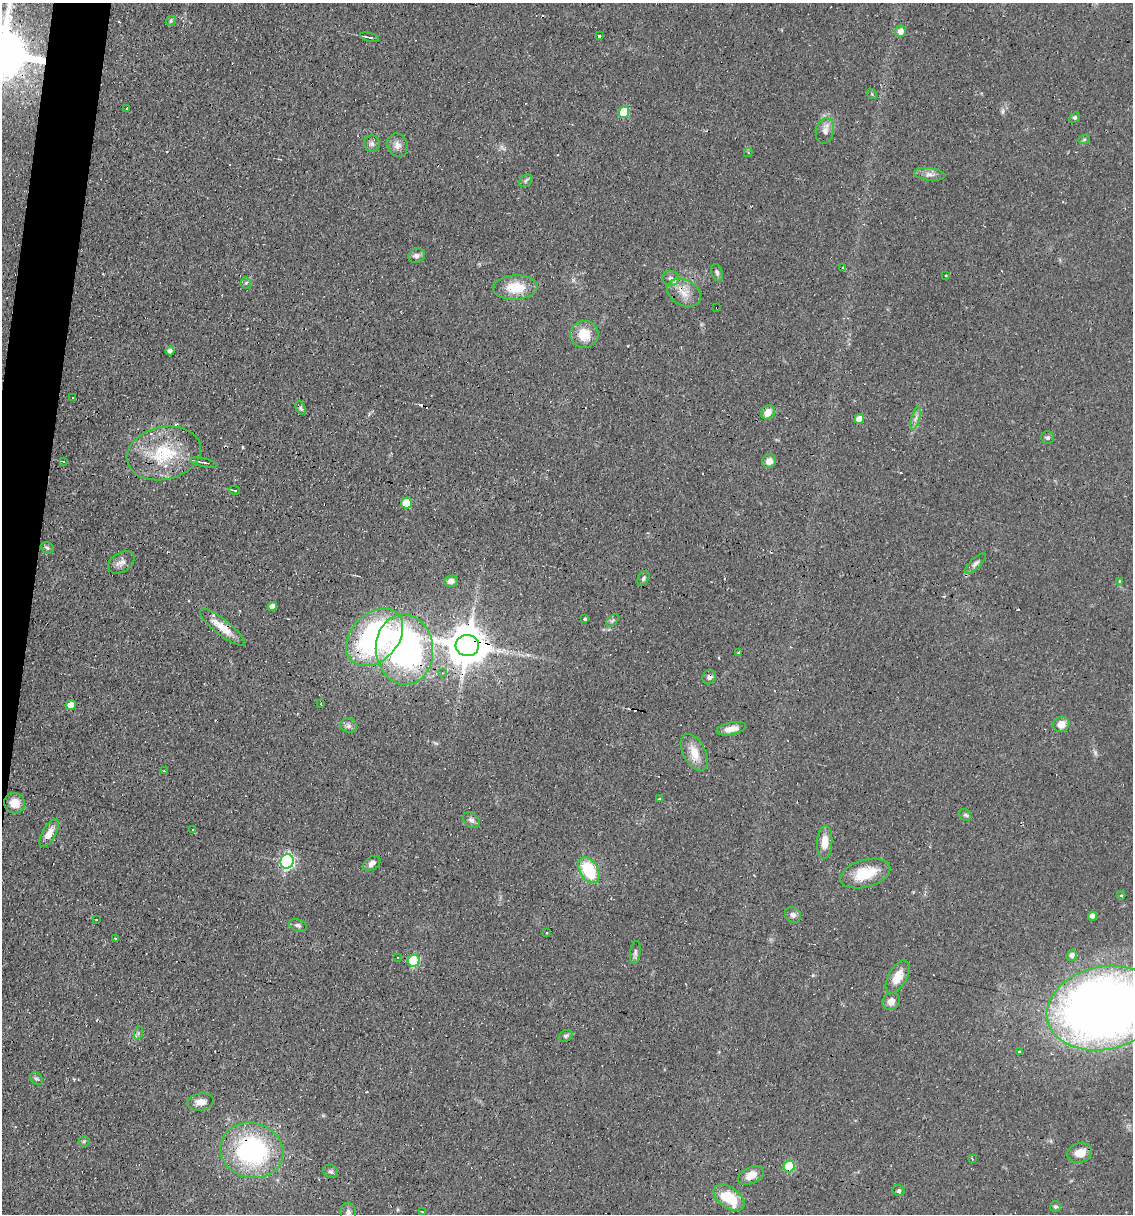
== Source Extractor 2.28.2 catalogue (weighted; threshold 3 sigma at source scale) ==
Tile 7 of 4 x 4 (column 3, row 2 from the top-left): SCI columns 2497-3627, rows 2425-3636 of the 4874 x 4848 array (HDU 1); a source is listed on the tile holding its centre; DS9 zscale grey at full resolution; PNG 1135 x 1216 px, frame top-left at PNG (2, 3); each listed source drawn as its Kron ellipse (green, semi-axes under 4 px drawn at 4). Shown black and unused: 3% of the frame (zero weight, under 2 of 3 exposures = <1% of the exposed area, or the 3 px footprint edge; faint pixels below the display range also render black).
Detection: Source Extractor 2.28.2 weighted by HDU 2 'WHT'; one run over the whole footprint, this tile lists its part. Background 0.0644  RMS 0.0052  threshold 0.0234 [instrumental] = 3 sigma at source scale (4.5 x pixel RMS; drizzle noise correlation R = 1.50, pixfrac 1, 0.05/0.05 arcsec/px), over >= 5 px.
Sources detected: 124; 1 too faint to see at this stretch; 18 cosmic-ray / hot-pixel residue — neither listed nor drawn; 2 inside a brighter listed object's ellipse — not listed separately; the other 103 listed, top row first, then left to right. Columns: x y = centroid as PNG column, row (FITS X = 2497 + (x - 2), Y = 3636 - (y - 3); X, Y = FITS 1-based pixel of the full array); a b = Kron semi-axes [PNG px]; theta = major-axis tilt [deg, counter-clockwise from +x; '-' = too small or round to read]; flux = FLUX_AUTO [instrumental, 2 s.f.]
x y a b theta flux
171 21 5 4 - 0.85
900 31 6 5 - 3.6
599 36 3 3 - 3
369 37 10 3 -13 1.8
872 94 6 4 -50 0.66
127 108 3 3 - 1.2
624 112 6 5 - 21
1074 117 6 4 42 1.1
825 131 13 9 77 3.5
1084 140 6 4 20 0.72
372 144 8 8 - 1.7
397 145 12 10 -68 3.3
748 153 4 4 - 0.64
930 174 16 6 -7 2.7
526 181 7 5 37 1
417 256 8 7 - 2
843 268 3 2 - 0.71
717 272 9 5 -73 1.4
946 276 3 2 - 0.77
671 278 8 7 - 1.9
246 283 5 5 - 0.87
515 288 22 12 3 14
684 293 18 12 -27 7.2
717 308 2 2 - 0.89
584 334 14 13 - 11
170 351 4 4 - 1.8
72 398 3 2 - 0.36
301 408 7 4 -60 0.99
768 412 7 6 - 5.1
916 418 12 3 75 1.9
859 419 5 5 - 5.6
1048 438 6 6 - 1
164 453 37 26 13 30
63 461 3 3 - 0.44
769 461 7 6 - 3.5
204 462 14 3 -13 1.5
234 490 5 3 - 0.95
406 503 5 5 - 16
47 548 7 5 -23 0.96
121 562 14 9 32 3.1
975 564 13 5 44 1.9
643 578 8 5 61 1.1
451 581 7 5 5 2.6
1120 581 4 3 - 0.56
272 606 5 4 - 3.2
585 619 4 3 - 0.92
612 620 7 4 44 1
222 627 28 7 -38 9.5
374 637 33 23 46 100
467 646 12 10 -6 1800
404 649 35 28 -85 150
739 653 4 3 - 0.62
442 673 4 3 - 0.62
709 677 7 6 - 1.6
321 704 3 2 - 0.4
71 705 5 5 - 4.8
1061 724 8 7 - 5
349 725 8 7 - 1.7
731 729 15 6 12 4.5
694 752 20 11 -62 7.8
165 771 4 3 - 0.49
660 799 3 3 - 0.99
15 803 10 10 - 6.3
965 815 6 5 - 0.89
471 820 9 7 -44 1.9
193 830 3 3 - 2.3
49 833 15 6 61 5.3
825 842 16 7 87 6.1
287 861 7 6 - 120
372 863 9 6 34 2.4
589 870 14 9 -59 24
865 873 26 13 16 16
1121 895 4 4 - 0.56
793 915 8 7 - 2
1092 916 4 4 - 2.7
96 920 2 2 - 0.33
298 925 9 6 -20 1.5
547 932 3 2 - 0.68
115 938 3 2 - 0.73
635 952 12 5 81 1.5
1072 955 5 5 - 2.3
398 957 3 3 - 3.7
413 961 6 5 - 36
898 977 18 9 60 8.7
891 1001 9 8 - 4
1104 1008 58 41 12 550
138 1033 7 4 72 0.97
566 1036 7 5 32 1.1
1019 1051 3 3 - 1.1
36 1079 7 5 -41 1.1
200 1102 13 8 8 4.5
84 1141 5 5 - 0.82
252 1150 32 27 -16 81
1080 1153 12 9 15 6.8
972 1159 4 2 - 0.45
789 1166 6 5 - 29
331 1171 8 6 -31 1.3
751 1175 14 8 25 5.9
899 1190 6 5 - 1.1
729 1198 17 10 -35 18
1055 1207 5 5 - 0.96
348 1212 10 8 -83 1.9
423 1212 3 2 - 0.4
Overlapping masked pixels (flux is a lower limit): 9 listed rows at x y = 684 293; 717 308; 222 627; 374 637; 467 646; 404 649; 709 677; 252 1150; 789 1166
Isophote crosses this tile's border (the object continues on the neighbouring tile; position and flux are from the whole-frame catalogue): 2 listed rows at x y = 1104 1008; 348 1212